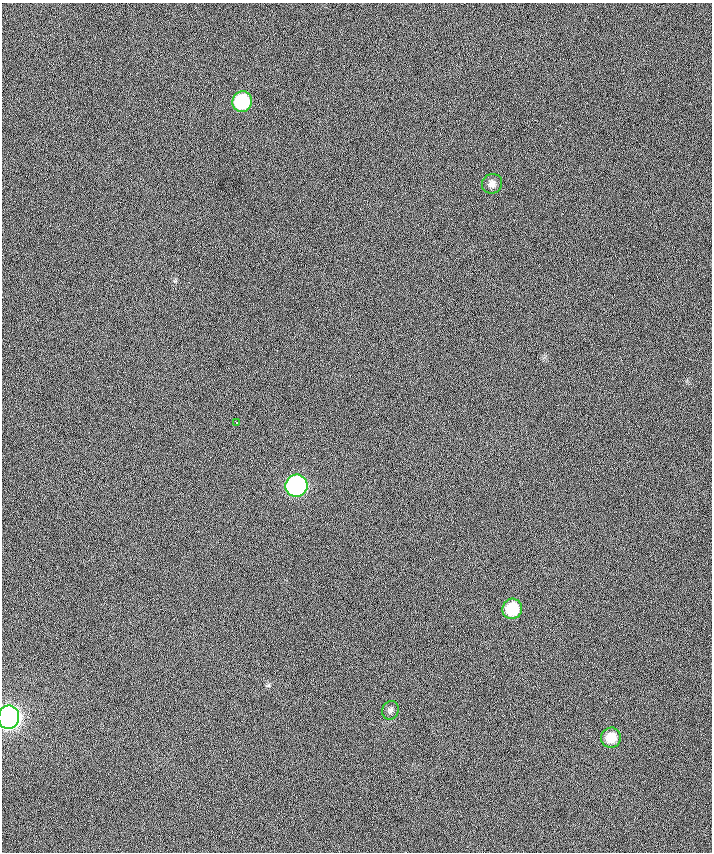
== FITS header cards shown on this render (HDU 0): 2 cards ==
NAXIS1  =                  710 /
NAXIS2  =                  850 /

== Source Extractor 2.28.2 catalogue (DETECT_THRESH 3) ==
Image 710 x 850 px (HDU 0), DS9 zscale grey, 1 PNG px = 1 image px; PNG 714 x 854 px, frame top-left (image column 1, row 850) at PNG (2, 3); each listed source drawn as its Kron ellipse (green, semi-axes under 4 px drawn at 4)
Background 0.0652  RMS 29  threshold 87.4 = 3 sigma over >= 5 px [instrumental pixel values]
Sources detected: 8; all 8 listed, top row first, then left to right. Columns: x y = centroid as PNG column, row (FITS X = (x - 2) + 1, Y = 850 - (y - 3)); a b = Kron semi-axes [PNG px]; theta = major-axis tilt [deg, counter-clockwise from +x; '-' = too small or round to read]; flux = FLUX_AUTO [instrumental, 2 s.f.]
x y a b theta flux
242 102 10 9 - 1.5e+05
492 184 10 9 - 1.1e+04
236 422 3 2 - 1.9e+03
296 486 11 11 - 4.7e+05
512 609 10 9 - 7.4e+04
390 710 9 8 - 6.6e+03
9 717 11 10 - 1.4e+06
611 738 10 10 - 3.3e+04
At the frame edge (FLAGS 8, measured only in part): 1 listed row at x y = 9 717